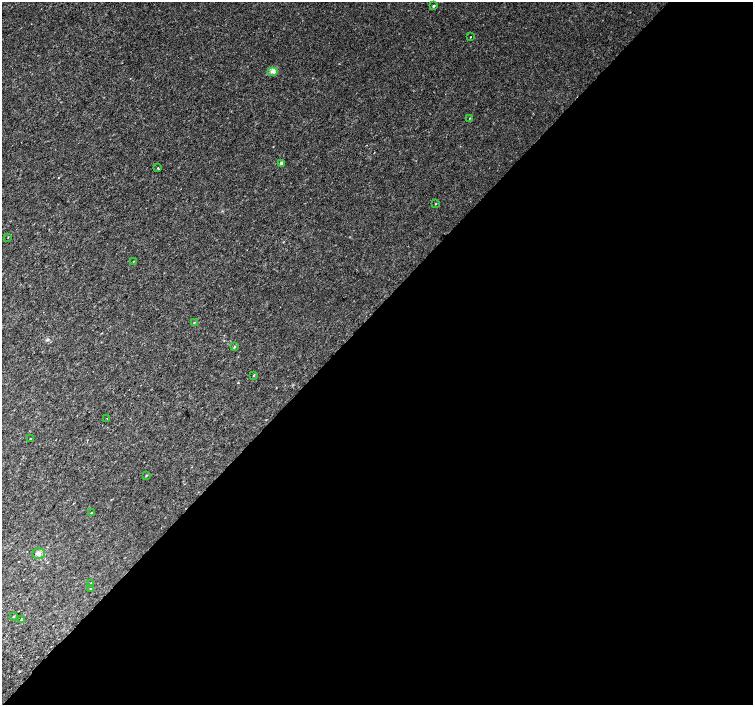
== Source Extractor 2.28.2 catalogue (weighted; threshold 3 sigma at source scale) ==
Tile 12 of 4 x 4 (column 4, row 3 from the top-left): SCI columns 4545-6046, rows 1673-3078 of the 6074 x 6092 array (HDU 1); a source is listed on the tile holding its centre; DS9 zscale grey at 2 x 2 block average (1 PNG px = mean of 2 x 2 image px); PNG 755 x 707 px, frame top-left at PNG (2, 2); each listed source drawn as its Kron ellipse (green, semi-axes under 4 px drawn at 4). Shown black and unused: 56% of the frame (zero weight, under 2 of 3 exposures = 2% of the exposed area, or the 3 px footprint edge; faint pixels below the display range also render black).
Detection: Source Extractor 2.28.2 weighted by HDU 2 'WHT'; one run over the whole footprint, this tile lists its part. Background 0.0335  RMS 0.011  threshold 0.0514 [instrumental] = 3 sigma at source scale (4.5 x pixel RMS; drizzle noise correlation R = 1.50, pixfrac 1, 0.0396/0.0396 arcsec/px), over >= 5 px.
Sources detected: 22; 1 cosmic-ray / hot-pixel residue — neither listed nor drawn; the other 21 listed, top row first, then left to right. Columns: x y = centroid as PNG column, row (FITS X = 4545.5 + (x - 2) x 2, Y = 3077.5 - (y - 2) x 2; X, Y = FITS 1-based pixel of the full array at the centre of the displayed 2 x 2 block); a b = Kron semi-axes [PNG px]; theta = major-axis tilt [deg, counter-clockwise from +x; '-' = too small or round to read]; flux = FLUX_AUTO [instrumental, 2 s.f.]
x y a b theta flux
434 6 2 2 - 4.8
471 37 2 2 - 3.4
272 71 5 2 - 5.2
470 118 2 2 - 1.4
281 163 2 2 - 16
158 168 2 2 - 11
436 204 2 2 - 1.4
8 237 2 2 - 1.6
133 261 2 2 - 1.1
194 322 2 2 - 1.3
234 347 3 3 - 2.5
254 375 3 2 - 2
107 418 2 2 - 7.5
30 439 2 2 - 5.5
146 475 3 2 - 2.1
91 513 2 2 - 1.9
38 554 6 5 - 8.3
91 583 2 2 - 1.4
91 589 3 2 - 2
13 616 3 2 - 2.2
21 620 3 2 - 1.7
Diffuse or blended objects may show on this block-average render without a row.